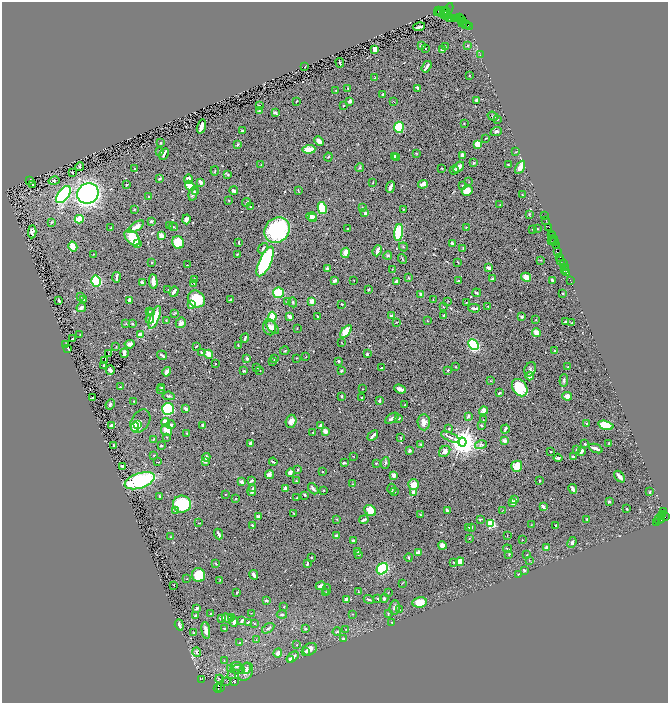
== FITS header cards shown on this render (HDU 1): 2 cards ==
NAXIS1  =                 1332
NAXIS2  =                 1401

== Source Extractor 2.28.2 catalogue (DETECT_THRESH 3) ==
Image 1332 x 1401 px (HDU 1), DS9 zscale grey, zoomed out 1/2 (1 PNG px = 2 x 2 image px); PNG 670 x 705 px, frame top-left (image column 1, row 1401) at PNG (2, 2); each listed source drawn as its Kron ellipse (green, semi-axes under 4 px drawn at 4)
Background 0.467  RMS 0.016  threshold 0.0484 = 3 sigma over >= 5 px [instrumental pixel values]
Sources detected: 620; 56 cannot appear on this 1/2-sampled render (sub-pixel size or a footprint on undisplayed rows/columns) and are neither listed nor drawn; of the other 564, the 500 brightest by FLUX_AUTO listed and drawn (64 fainter detections omitted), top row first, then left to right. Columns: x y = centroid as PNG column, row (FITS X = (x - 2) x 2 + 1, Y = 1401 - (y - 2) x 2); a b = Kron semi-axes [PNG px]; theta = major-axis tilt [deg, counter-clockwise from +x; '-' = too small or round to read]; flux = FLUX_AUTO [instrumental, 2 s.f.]
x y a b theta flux
448 10 7 1 63 320
439 11 2 1 - 200
444 11 2 2 - 1300
446 11 3 2 - 860
440 12 5 3 - 320
437 13 2 1 - 80
445 14 3 1 - 1500
446 15 5 3 - 520
450 18 2 1 - 120
455 18 4 1 - 160
460 18 2 1 - 100
457 19 4 2 - 140
462 20 3 2 - 810
461 22 3 1 - 600
463 23 4 2 - 280
466 25 4 1 - 120
419 27 6 2 16 15
470 27 3 1 - 400
422 45 3 2 - 4.6
467 45 4 3 - 2.9
445 47 2 2 - 1.9
425 48 2 1 - 1.6
375 49 2 2 - 83
442 49 3 3 - 4.6
480 55 3 2 - 1.4
340 63 5 2 - 6.3
305 67 2 1 - 1.5
427 67 6 2 55 9.6
469 75 2 2 - 2.8
375 78 2 2 - 3.3
348 88 2 2 - 4.9
417 88 4 2 - 6.8
336 91 2 1 - 1.3
383 94 2 2 - 4.4
477 100 3 3 - 15
296 101 2 1 - 1.4
350 101 3 2 - 19
394 102 3 1 - 1.3
259 105 2 2 - 2.8
344 105 2 2 - 1.4
259 111 3 2 - 2.1
275 113 4 2 - 6.2
493 116 5 3 - 5
497 119 3 2 - 2.2
464 124 2 1 - 1.8
201 126 7 3 74 25
399 127 5 4 - 150
242 131 3 2 - 2.9
496 131 6 4 21 7.6
486 138 2 1 - 1.9
319 141 5 3 - 24
161 143 2 2 - 2.4
238 144 3 3 - 3.1
477 144 4 3 - 50
309 149 6 3 3 50
160 151 3 2 - 1.6
516 152 4 2 - 1.4
416 153 3 2 - 1.3
164 154 6 2 62 9.4
462 155 3 2 - 8.8
394 156 3 2 - 4.7
328 157 4 2 - 2.3
397 158 2 2 - 1.6
474 163 4 3 - 3.7
508 164 2 2 - 2.9
261 165 2 1 - 1.3
80 167 4 2 - 5.8
360 167 4 3 - 3.2
459 167 6 3 41 12
520 167 7 3 62 42
134 168 2 2 - 1.5
442 168 2 1 - 1.8
454 170 5 2 - 2.5
215 171 4 2 - 1.9
72 172 2 2 - 2.2
228 174 3 2 - 4.1
159 179 3 2 - 3.5
188 179 4 4 - 16
29 180 3 2 - 5
54 181 6 4 14 3.5
200 182 3 2 - 15
469 182 2 1 - 1.3
373 183 2 2 - 1.4
32 184 2 2 - 3.3
423 184 5 3 - 17
127 185 4 2 - 2.9
190 186 5 4 - 43
462 186 3 2 - 3.8
391 187 6 2 68 15
298 190 3 1 - 1.3
234 191 4 3 - 8.6
467 191 5 5 - 38
196 192 3 2 - 3.2
88 193 11 10 - 960
63 194 10 5 53 420
193 194 7 3 75 8.4
522 195 4 2 - 2.3
148 197 2 2 - 3.6
229 201 2 1 - 1.6
247 202 4 2 - 3.1
500 205 2 1 - 1.8
250 207 3 2 - 2
322 208 6 4 -81 160
362 208 3 2 - 1.7
403 209 3 2 - 1.5
134 210 4 2 - 2.8
365 213 3 2 - 5.2
529 214 3 2 - 2.9
311 216 5 4 - 14
544 216 2 1 - 82
313 218 4 2 - 8.3
79 219 4 4 - 64
186 219 5 3 - 14
546 220 3 2 - 140
151 221 3 3 - 4.3
51 222 4 3 - 2.8
169 226 2 2 - 1.5
136 227 9 4 35 25
173 227 4 2 - 3.1
466 227 2 1 - 1.7
549 227 2 1 - 87
111 228 2 2 - 2.1
347 229 2 2 - 2.1
533 229 2 1 - 1.4
537 229 3 2 - 1.3
277 230 14 12 45 390
32 232 6 4 87 13
399 232 8 4 80 130
551 234 4 1 - 46
161 236 4 3 - 28
552 236 2 1 - 100
132 238 9 6 -46 58
553 240 5 2 - 170
551 241 3 1 - 74
178 242 6 5 - 64
239 242 3 2 - 3.1
554 242 2 1 - 170
138 243 2 2 - 81
452 243 3 2 - 5.1
556 245 3 1 - 170
73 246 5 3 - 32
403 247 5 2 - 2
263 248 6 2 51 7
463 248 3 2 - 1.7
377 251 6 2 68 16
557 252 3 1 - 92
345 253 5 3 - 27
93 254 2 2 - 2
237 254 2 2 - 2.2
388 255 4 4 - 4.2
560 258 2 1 - 80
402 259 5 2 - 2.4
541 260 2 2 - 2.3
561 260 3 1 - 130
265 261 16 6 65 570
152 262 2 2 - 2.8
457 262 2 1 - 1.4
563 264 2 1 - 60
187 265 2 1 - 1.6
489 268 3 2 - 18
565 268 3 1 - 66
328 269 3 3 - 16
392 269 2 2 - 2.2
565 269 2 1 - 90
567 273 4 2 - 180
116 277 5 2 - 16
526 277 5 4 - 21
408 278 3 3 - 2.6
195 279 3 2 - 3.1
492 279 3 2 - 3.9
354 280 2 1 - 1.3
552 280 3 2 - 5.8
570 280 2 1 - 70
96 281 5 5 - 350
335 281 3 2 - 15
396 281 4 2 - 8.4
458 281 3 2 - 7.8
153 282 7 3 -85 27
142 283 3 2 - 8.1
194 283 2 2 - 1.5
168 290 2 1 - 1.3
368 290 2 2 - 2.6
174 292 5 2 - 11
278 293 5 5 - 74
476 293 4 2 - 4.3
421 294 4 3 - 8.6
563 294 2 2 - 3.6
81 296 2 2 - 1.9
84 299 2 2 - 3.3
196 299 9 8 - 74
59 300 4 2 - 6.3
129 300 3 3 - 7.7
230 300 3 2 - 3.8
433 300 2 2 - 1.3
312 301 3 2 - 36
448 301 2 1 - 1.4
287 302 3 3 - 2.5
293 302 5 3 - 3.7
466 302 2 1 - 1.6
192 304 3 2 - 72
342 304 3 2 - 5.2
488 306 2 2 - 1.9
443 307 2 1 - 1.9
81 308 5 3 - 9.9
474 308 6 2 -2 9.8
149 311 2 2 - 3.7
152 313 3 3 - 2.5
174 314 4 1 - 2.2
392 315 4 2 - 3.5
444 315 2 2 - 2.3
318 316 3 2 - 3.3
155 317 12 4 69 57
272 317 5 4 - 67
290 317 4 2 - 18
522 317 3 2 - 7.9
150 319 5 3 - 11
536 319 2 1 - 1.5
166 320 3 2 - 1.4
427 321 3 2 - 1.6
566 321 4 2 - 4.2
397 322 2 1 - 2.1
181 323 5 5 - 11
572 323 2 2 - 1.9
126 324 3 3 - 2.3
133 324 2 2 - 4
270 327 8 6 -78 18
273 327 8 4 -48 15
297 328 2 1 - 1.5
346 331 7 4 52 86
536 332 4 3 - 19
80 335 2 1 - 1.8
140 335 2 2 - 80
245 338 4 2 - 7.8
72 339 2 2 - 3.1
341 343 3 2 - 1.4
66 344 2 2 - 1.3
130 344 5 3 - 16
473 345 6 4 -47 360
196 346 3 1 - 2.5
238 346 3 2 - 3.7
116 347 2 1 - 2.2
68 348 3 2 - 4
554 350 2 2 - 1.9
285 351 5 2 - 2.5
201 352 2 2 - 3.3
124 353 5 2 - 10
108 354 2 1 - 1.9
209 354 4 2 - 65
367 354 3 3 - 3.9
162 355 5 2 - 5.8
306 356 3 2 - 1.7
297 358 2 2 - 2
247 359 3 3 - 6.8
275 359 2 2 - 2.9
105 360 2 1 - 2.1
273 361 3 1 - 2.1
338 361 3 3 - 3.3
215 364 2 2 - 3.2
103 366 2 2 - 3.6
257 367 2 2 - 5.1
456 367 2 2 - 1.3
568 367 3 2 - 1.4
381 368 2 2 - 3.6
530 369 7 5 68 7
110 370 5 2 - 12
260 370 2 1 - 1.4
448 370 2 2 - 4.3
244 371 3 2 - 5.5
341 371 3 2 - 3.4
167 372 5 2 - 21
530 376 4 4 - 21
564 380 6 2 85 3.4
491 381 2 2 - 1.5
120 387 2 2 - 5
162 387 2 2 - 3.8
520 388 9 7 -54 120
363 389 2 1 - 1.5
400 389 6 3 -21 15
161 390 3 3 - 2
499 393 3 2 - 4.1
169 396 6 4 -6 4.5
341 396 2 2 - 3
567 396 5 4 - 15
362 397 2 2 - 3.6
92 398 2 2 - 7.7
134 401 2 2 - 1.5
379 401 3 2 - 6.9
110 404 5 3 - 6.3
405 405 2 1 - 1.7
168 409 6 6 - 370
186 409 4 2 - 7.6
483 411 4 4 - 9.7
468 416 4 2 - 4
392 418 7 2 34 9.7
398 418 3 2 - 5.7
483 420 2 1 - 1.4
140 421 12 9 58 7.1
291 421 7 5 73 17
165 422 4 3 - 38
424 422 8 6 -86 17
587 423 2 2 - 4.1
137 425 4 3 - 32
171 425 4 3 - 7
606 425 8 4 -15 140
112 426 3 3 - 14
203 426 3 2 - 7.1
321 426 4 3 - 8.9
481 426 2 2 - 5.1
135 427 5 4 - 74
449 429 2 2 - 3.4
505 429 4 2 - 6.1
167 430 6 5 - 28
325 431 3 3 - 17
313 432 2 2 - 2.8
187 433 3 2 - 1.8
373 436 6 2 41 13
167 437 2 1 - 1.7
450 437 10 3 -24 9.3
401 438 2 2 - 2.2
153 440 4 1 - 1.8
504 441 2 2 - 41
462 442 4 4 - 5800
250 443 4 2 - 8.5
609 443 2 2 - 2.1
420 444 2 2 - 2.5
585 444 2 2 - 5.3
481 445 6 3 17 3.5
113 446 3 2 - 4.1
161 446 2 2 - 4.6
596 448 7 2 -22 19
577 450 2 2 - 3.3
409 451 3 2 - 11
445 451 6 5 - 13
581 451 4 3 - 9.6
551 452 2 1 - 2
154 455 2 1 - 2
353 456 3 2 - 1.4
206 457 4 3 - 11
573 457 2 2 - 5.7
558 458 4 2 - 7.2
205 461 3 2 - 8.1
158 462 3 1 - 2.6
273 462 4 2 - 5.1
344 463 3 2 - 5.1
376 463 2 2 - 2.9
385 463 6 3 85 4
123 466 4 2 - 16
517 466 5 5 - 34
298 470 2 2 - 2.8
322 472 2 2 - 1.8
290 473 4 3 - 7.7
270 475 4 3 - 11
394 475 2 2 - 62
620 477 7 2 -49 24
140 481 15 7 18 340
251 481 4 2 - 6
296 481 2 2 - 1.7
540 481 2 2 - 6.8
242 482 3 2 - 16
352 484 2 1 - 1.5
413 484 5 5 - 30
253 488 3 3 - 3.4
285 489 3 3 - 9.1
313 489 6 2 -51 8.7
391 489 5 2 - 5.7
573 489 5 2 - 14
252 490 6 3 74 7.9
324 490 2 1 - 1.7
394 492 3 2 - 1.9
650 492 2 2 - 4.1
413 493 3 3 - 29
225 494 2 2 - 1.8
305 495 2 2 - 3.8
160 496 3 3 - 4
297 497 2 2 - 3.6
236 499 2 2 - 4.3
515 499 3 2 - 2
513 502 3 3 - 25
609 502 2 2 - 16
182 504 9 8 - 150
543 506 3 2 - 17
627 509 2 2 - 3.4
370 510 6 5 - 38
447 510 3 2 - 8
175 511 3 3 - 2.8
502 511 4 1 - 1.9
663 511 2 1 - 35
293 513 4 1 - 1.8
663 514 3 1 - 270
420 515 2 2 - 7
662 516 4 2 - 570
259 517 3 2 - 20
665 517 2 1 - 460
337 519 2 2 - 1.4
480 519 4 2 - 2.2
587 519 2 2 - 5.3
659 519 5 2 - 130
661 519 3 2 - 240
364 520 5 2 - 9
657 522 2 1 - 19
199 523 2 1 - 2
491 524 3 3 - 340
252 525 2 2 - 3.8
531 525 2 2 - 1.8
555 525 2 2 - 8.9
468 527 3 2 - 1.5
472 527 2 1 - 1.4
219 534 5 2 - 7.8
336 535 3 2 - 7.3
507 535 2 1 - 1.6
170 537 2 2 - 1.8
469 539 3 2 - 2
353 540 4 2 - 4.2
522 540 2 2 - 2.3
572 542 5 3 - 7.7
442 545 4 3 - 18
546 548 4 3 - 13
508 549 4 2 - 2.4
358 551 3 3 - 5.4
418 552 3 2 - 26
358 554 4 2 - 2.2
509 554 3 3 - 3
527 555 2 2 - 2
311 557 2 2 - 2
409 557 4 3 - 3.5
529 560 3 3 - 2.3
460 561 4 4 - 35
454 562 2 2 - 1.9
216 563 2 2 - 2.5
307 563 3 2 - 4.4
382 569 6 5 - 240
524 570 4 3 - 5.8
519 574 3 2 - 3.2
198 575 7 6 - 100
254 575 5 2 - 10
187 579 3 2 - 1.6
220 580 4 2 - 1.4
402 583 3 2 - 1.5
174 585 2 1 - 1.6
321 586 5 4 - 11
327 590 5 2 - 2.2
358 591 4 2 - 1.5
326 592 2 2 - 2.3
388 592 2 2 - 2.3
236 593 2 2 - 2.3
384 598 4 3 - 6
369 599 5 2 - 4
378 599 3 2 - 4.5
266 600 2 2 - 35
347 600 4 3 - 17
420 602 7 5 9 46
284 607 2 2 - 2.5
197 608 3 2 - 11
395 608 7 5 83 11
400 610 3 2 - 1.9
251 613 2 2 - 1.3
211 614 2 2 - 3.6
282 614 5 3 - 5.2
352 614 2 2 - 2
388 614 3 2 - 2.3
195 616 4 2 - 7.3
222 618 4 2 - 20
227 618 5 4 - 12
231 618 3 2 - 2
242 621 4 2 - 8.8
234 622 5 3 - 8.6
392 622 2 2 - 2
248 623 3 2 - 12
254 624 2 2 - 1.9
179 625 6 3 -71 10
224 628 3 2 - 4.3
268 628 7 3 33 6.5
305 629 4 3 - 2.8
206 630 8 3 -81 18
346 630 4 2 - 1.4
337 632 4 3 - 4.5
194 633 2 2 - 1.8
343 638 4 3 - 4.9
256 640 3 2 - 1.5
240 643 3 2 - 2.3
296 645 3 2 - 1.5
310 649 7 5 34 15
306 651 2 2 - 14
197 652 4 4 - 9.1
278 653 5 4 - 16
292 657 7 4 38 12
224 660 3 3 - 1.9
290 660 3 2 - 10
237 666 6 4 -9 7.7
246 668 6 4 78 6.8
230 669 2 2 - 12
237 670 7 4 1 7.5
246 672 10 6 64 18
232 675 4 2 - 2.2
220 679 4 2 - 4
202 680 4 3 - 700
226 682 5 2 - 1.5
234 682 2 2 - 2.6
218 688 4 2 - 260
221 688 2 1 - 71
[64 fainter detections neither listed nor drawn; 56 sub-pixel or undisplayed-footprint detections neither listed nor drawn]